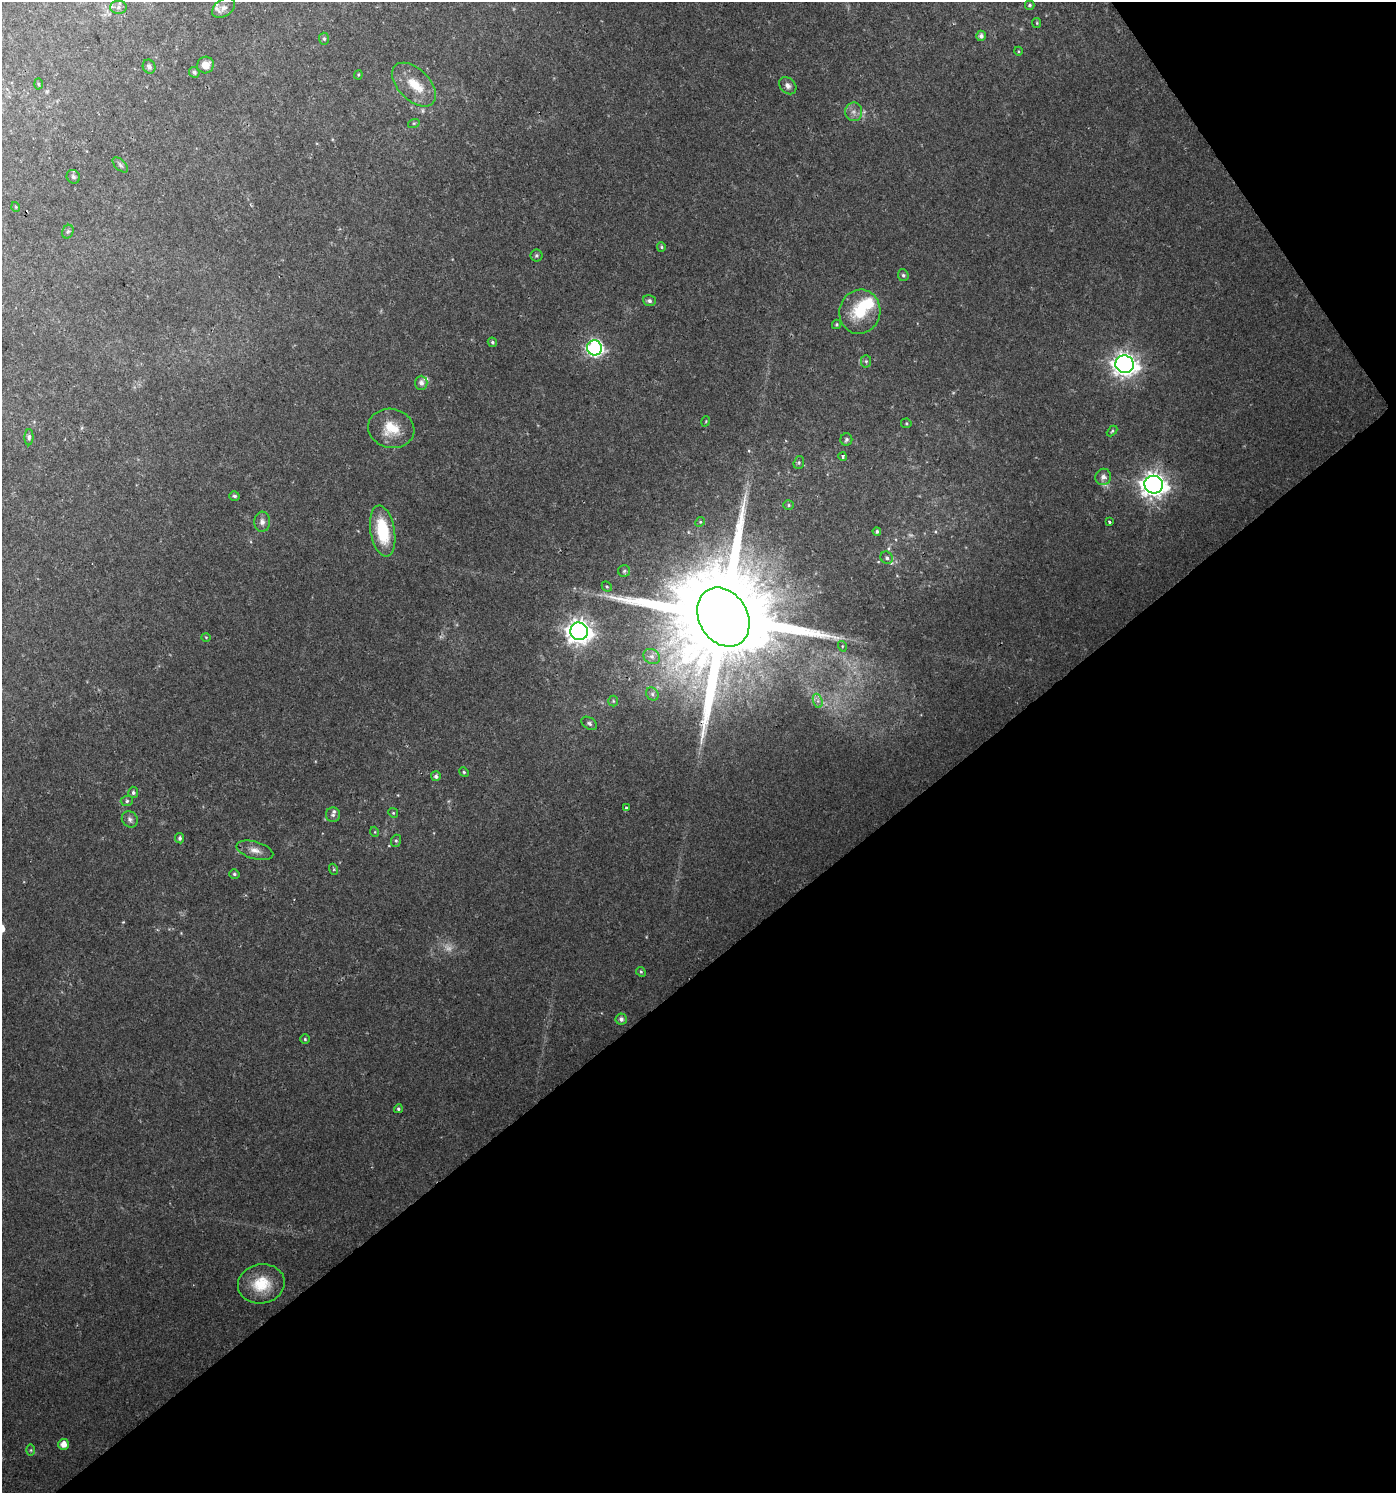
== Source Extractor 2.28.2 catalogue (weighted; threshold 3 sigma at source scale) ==
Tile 12 of 4 x 4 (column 4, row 3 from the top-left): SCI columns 4314-5707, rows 1496-2986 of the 5902 x 5967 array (HDU 1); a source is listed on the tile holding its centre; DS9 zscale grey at full resolution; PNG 1398 x 1495 px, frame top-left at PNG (2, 2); each listed source drawn as its Kron ellipse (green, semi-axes under 4 px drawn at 4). Shown black and unused: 38% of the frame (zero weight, under 2 of 3 exposures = <1% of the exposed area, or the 3 px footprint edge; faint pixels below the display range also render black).
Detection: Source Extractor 2.28.2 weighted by HDU 2 'WHT'; one run over the whole footprint, this tile lists its part. Background 0.0217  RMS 0.0043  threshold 0.0193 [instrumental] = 3 sigma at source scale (4.5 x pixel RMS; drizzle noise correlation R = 1.50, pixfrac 1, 0.0396/0.0396 arcsec/px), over >= 5 px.
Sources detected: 90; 3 too faint to see at this stretch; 2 cosmic-ray / hot-pixel residue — neither listed nor drawn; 4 inside a brighter listed object's ellipse — not listed separately; the other 81 listed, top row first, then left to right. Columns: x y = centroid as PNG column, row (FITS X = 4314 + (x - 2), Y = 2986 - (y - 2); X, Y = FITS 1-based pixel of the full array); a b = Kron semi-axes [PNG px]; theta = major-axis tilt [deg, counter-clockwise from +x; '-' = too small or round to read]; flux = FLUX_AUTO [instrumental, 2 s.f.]
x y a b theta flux
1030 5 5 4 - 0.78
118 7 8 6 2 1.4
224 8 12 8 37 2.2
1037 23 5 4 - 0.46
981 36 5 5 - 1.6
324 39 6 5 - 0.78
1018 51 4 3 - 0.37
206 65 8 8 - 4.4
149 67 7 6 - 1.8
194 72 5 5 - 1.1
358 75 4 4 - 0.48
38 84 5 3 - 0.46
414 85 27 15 -45 10
788 86 10 7 -46 1.9
854 112 9 8 - 2.3
414 123 6 3 18 0.51
120 165 9 5 -45 1.1
73 177 7 6 - 1.1
16 207 5 3 - 0.33
68 232 7 5 67 0.83
661 247 5 4 - 0.58
536 255 6 6 - 0.87
903 275 6 5 - 0.75
649 301 6 5 - 1.2
860 312 22 20 75 17
837 324 5 4 - 0.56
492 342 5 4 - 0.71
595 348 7 7 - 120
866 361 6 5 - 0.81
1125 364 9 9 - 330
421 383 7 6 - 2.1
706 421 5 3 - 0.36
906 423 5 5 - 0.52
391 428 23 19 -13 11
1112 431 6 3 45 0.57
29 437 8 4 88 0.97
846 439 6 6 - 0.98
843 457 4 3 - 1.1
799 463 6 5 - 0.78
1103 477 8 7 - 2.4
1154 485 9 9 - 390
234 496 5 4 - 1
789 505 5 5 - 0.71
262 522 10 8 86 2.2
700 522 5 4 - 0.47
1109 522 3 3 - 1.1
383 531 26 12 -80 21
877 531 4 4 - 0.79
887 558 6 6 - 1.1
624 571 6 6 - 0.84
607 586 5 4 - 0.64
723 617 31 24 -59 15000
579 631 9 8 - 370
206 637 5 3 - 0.36
842 646 5 3 - 0.45
652 656 9 7 -35 2.1
652 694 7 6 - 1.2
613 701 5 5 - 0.64
818 701 7 4 -72 1.1
589 723 8 5 -34 1.1
464 772 5 4 - 0.63
436 776 5 5 - 1.4
133 792 5 5 - 0.99
127 801 6 5 - 0.82
627 808 4 4 - 1
393 813 5 4 - 0.51
333 815 7 7 - 1.2
130 819 8 7 - 1.4
375 832 5 3 - 0.36
180 838 5 4 - 1.2
396 841 6 5 - 0.74
255 850 19 8 -16 3.7
333 869 5 3 - 0.53
234 874 5 4 - 0.72
641 972 5 4 - 0.61
621 1019 6 5 - 1.5
305 1039 5 4 - 0.58
398 1109 4 4 - 0.77
261 1284 23 19 10 13
64 1444 5 5 - 4
31 1450 6 4 90 0.54
Overlapping masked pixels (flux is a lower limit): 1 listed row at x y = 723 617